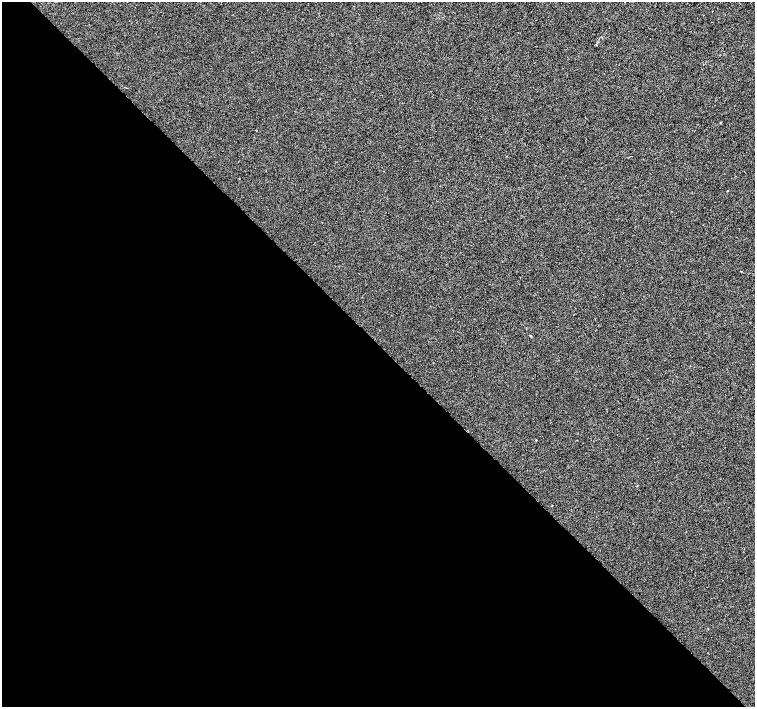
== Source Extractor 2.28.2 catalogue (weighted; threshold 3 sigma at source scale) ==
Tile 9 of 4 x 4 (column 1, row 3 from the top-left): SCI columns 4-1509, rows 1627-3035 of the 6026 x 6004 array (HDU 1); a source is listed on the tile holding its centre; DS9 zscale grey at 2 x 2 block average (1 PNG px = mean of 2 x 2 image px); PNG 757 x 709 px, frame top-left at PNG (2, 2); no overlay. Shown black and unused: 51% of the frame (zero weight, under 2 of 3 exposures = <1% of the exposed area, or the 3 px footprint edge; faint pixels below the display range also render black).
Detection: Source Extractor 2.28.2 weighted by HDU 2 'WHT'; one run over the whole footprint, this tile lists its part. Background 0.00649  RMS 0.0046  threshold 0.0205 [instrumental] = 3 sigma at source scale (4.5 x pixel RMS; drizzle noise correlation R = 1.50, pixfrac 1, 0.0396/0.0396 arcsec/px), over >= 5 px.
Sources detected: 4; all 4 listed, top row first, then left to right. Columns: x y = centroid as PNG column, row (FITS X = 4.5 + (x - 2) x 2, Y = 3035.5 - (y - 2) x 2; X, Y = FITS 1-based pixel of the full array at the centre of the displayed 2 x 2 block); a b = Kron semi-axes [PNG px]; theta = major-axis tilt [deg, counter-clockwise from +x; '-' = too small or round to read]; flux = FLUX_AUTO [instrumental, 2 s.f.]
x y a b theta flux
720 122 3 2 - 0.47
741 271 2 2 - 0.91
530 335 3 2 - 0.9
536 440 2 2 - 0.68